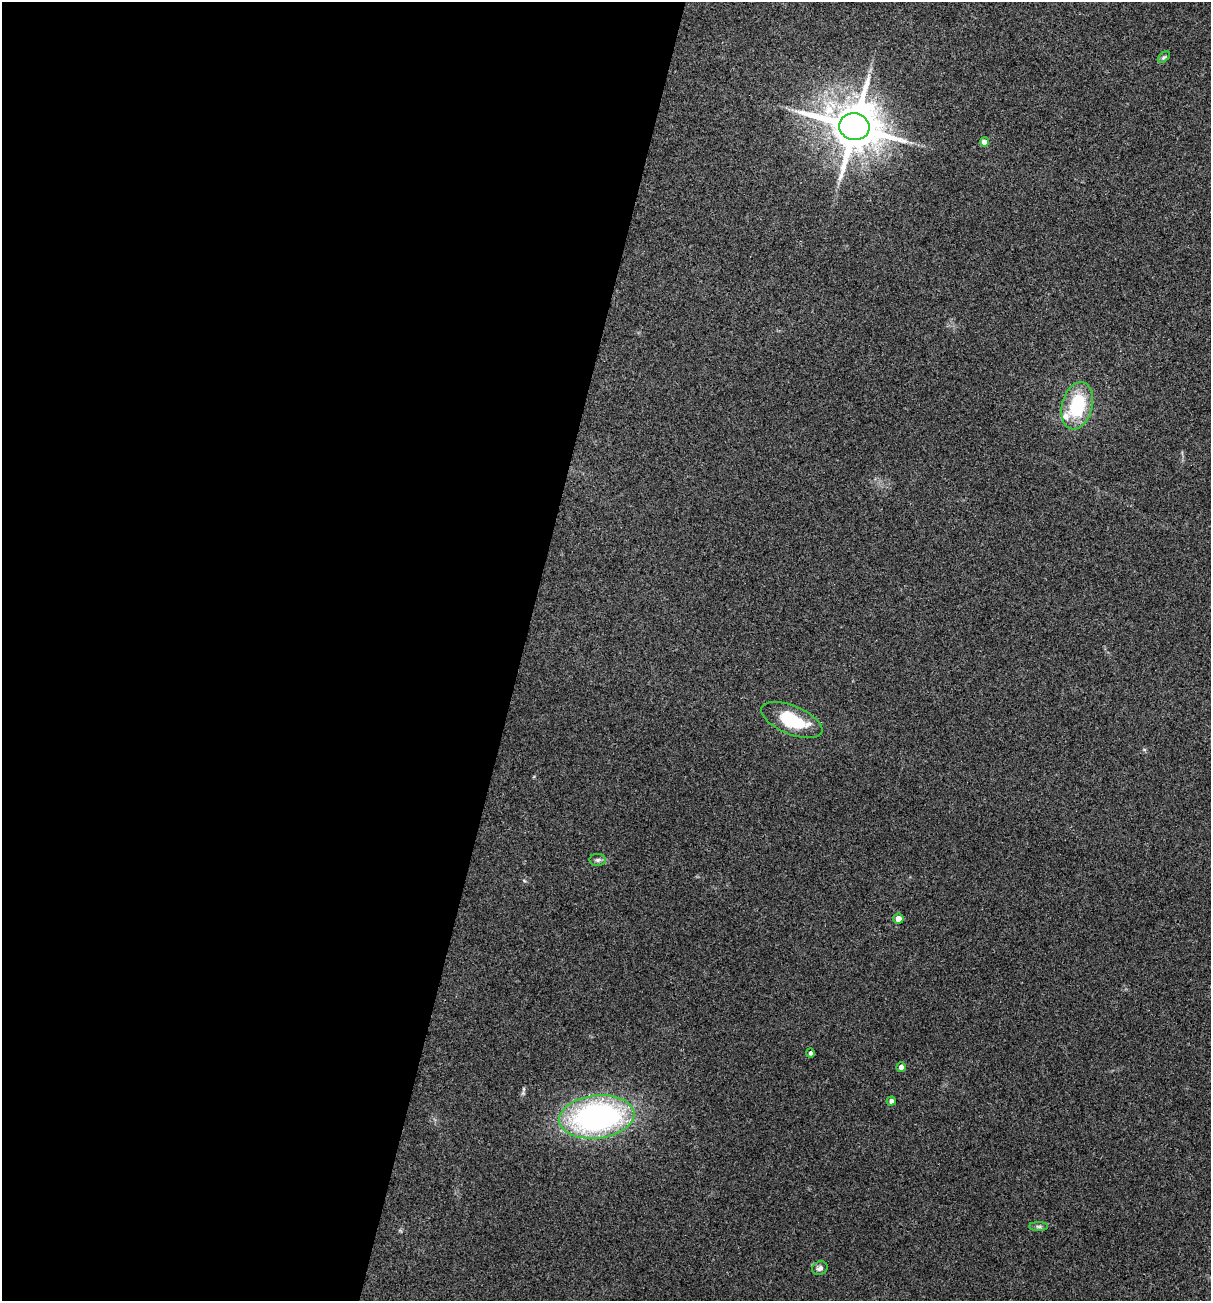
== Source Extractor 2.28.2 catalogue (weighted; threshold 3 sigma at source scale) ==
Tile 5 of 4 x 4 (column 1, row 2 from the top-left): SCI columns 126-1334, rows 2600-3898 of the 5213 x 5200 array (HDU 1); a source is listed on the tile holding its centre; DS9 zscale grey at full resolution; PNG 1213 x 1303 px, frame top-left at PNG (2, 2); each listed source drawn as its Kron ellipse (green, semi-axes under 4 px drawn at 4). Shown black and unused: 43% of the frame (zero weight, under 3 of 4 exposures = <1% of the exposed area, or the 3 px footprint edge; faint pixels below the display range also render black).
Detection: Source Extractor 2.28.2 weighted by HDU 2 'WHT'; one run over the whole footprint, this tile lists its part. Background 0.196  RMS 0.0078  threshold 0.0351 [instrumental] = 3 sigma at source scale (4.5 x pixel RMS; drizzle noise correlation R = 1.50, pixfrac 1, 0.05/0.05 arcsec/px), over >= 5 px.
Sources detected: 14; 1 inside a brighter listed object's ellipse — not listed separately; the other 13 listed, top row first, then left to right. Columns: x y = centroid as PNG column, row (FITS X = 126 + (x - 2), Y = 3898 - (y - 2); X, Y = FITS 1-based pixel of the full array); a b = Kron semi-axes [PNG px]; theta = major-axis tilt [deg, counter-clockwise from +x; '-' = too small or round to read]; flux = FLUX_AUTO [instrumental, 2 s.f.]
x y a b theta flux
1164 57 7 4 44 1.2
854 127 15 13 -13 4200
984 142 4 4 - 6.3
1077 406 24 15 75 47
792 720 32 14 -22 37
598 860 8 6 1 2.1
898 919 5 5 - 6.1
810 1053 5 4 - 2.3
901 1067 4 4 - 4
891 1101 4 4 - 3
597 1117 38 21 7 230
1039 1227 9 4 0 1.7
820 1268 8 6 26 2.8